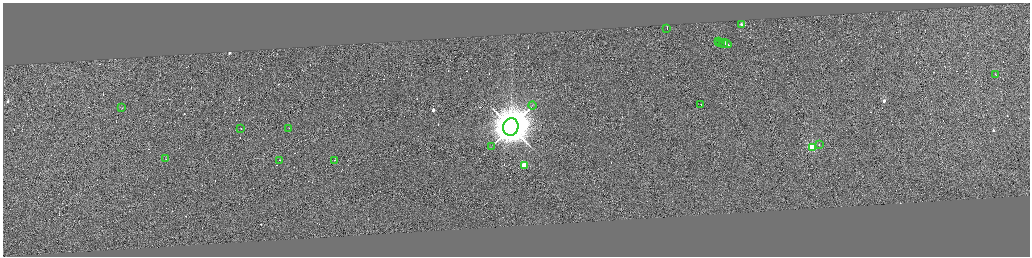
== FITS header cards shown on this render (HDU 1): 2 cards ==
NAXIS1  =                 4110
NAXIS2  =                 1016

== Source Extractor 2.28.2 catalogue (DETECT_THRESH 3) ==
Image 4110 x 1016 px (HDU 1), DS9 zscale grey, zoomed out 1/4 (1 PNG px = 4 x 4 image px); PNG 1032 x 258 px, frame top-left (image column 4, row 1013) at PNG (3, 3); each listed source drawn as its Kron ellipse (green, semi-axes under 4 px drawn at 4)
Background 0.246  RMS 3.9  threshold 11.6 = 3 sigma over >= 5 px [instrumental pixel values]
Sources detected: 324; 304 cannot appear on this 1/4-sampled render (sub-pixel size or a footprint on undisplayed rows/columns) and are neither listed nor drawn; the other 20 listed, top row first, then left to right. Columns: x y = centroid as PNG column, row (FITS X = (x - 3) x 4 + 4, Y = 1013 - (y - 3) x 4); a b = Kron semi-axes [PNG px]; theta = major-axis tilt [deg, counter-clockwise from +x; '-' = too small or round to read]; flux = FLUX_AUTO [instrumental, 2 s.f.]
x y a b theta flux
741 25 2 1 - 3.0e+04
667 29 2 1 - 1.2e+04
718 42 2 1 - 1.6e+04
720 42 2 1 - 3.0e+04
723 43 3 1 - 4.3e+04
725 44 6 1 -16 7.1e+04
995 74 3 1 - 3.6e+04
701 104 2 1 - 1.8e+04
533 105 4 2 - 1.7e+03
122 108 2 1 - 1.5e+04
511 127 9 7 75 1.2e+07
241 128 2 1 - 1.8e+03
289 128 2 1 - 1.5e+04
819 144 2 1 - 2.1e+03
491 146 2 1 - 4.5e+02
812 147 2 2 - 3.1e+05
166 159 2 1 - 1.1e+04
280 160 2 1 - 1.1e+04
335 160 2 1 - 3.1e+04
524 165 2 2 - 1.4e+05
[304 sub-pixel or undisplayed-footprint detections neither listed nor drawn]